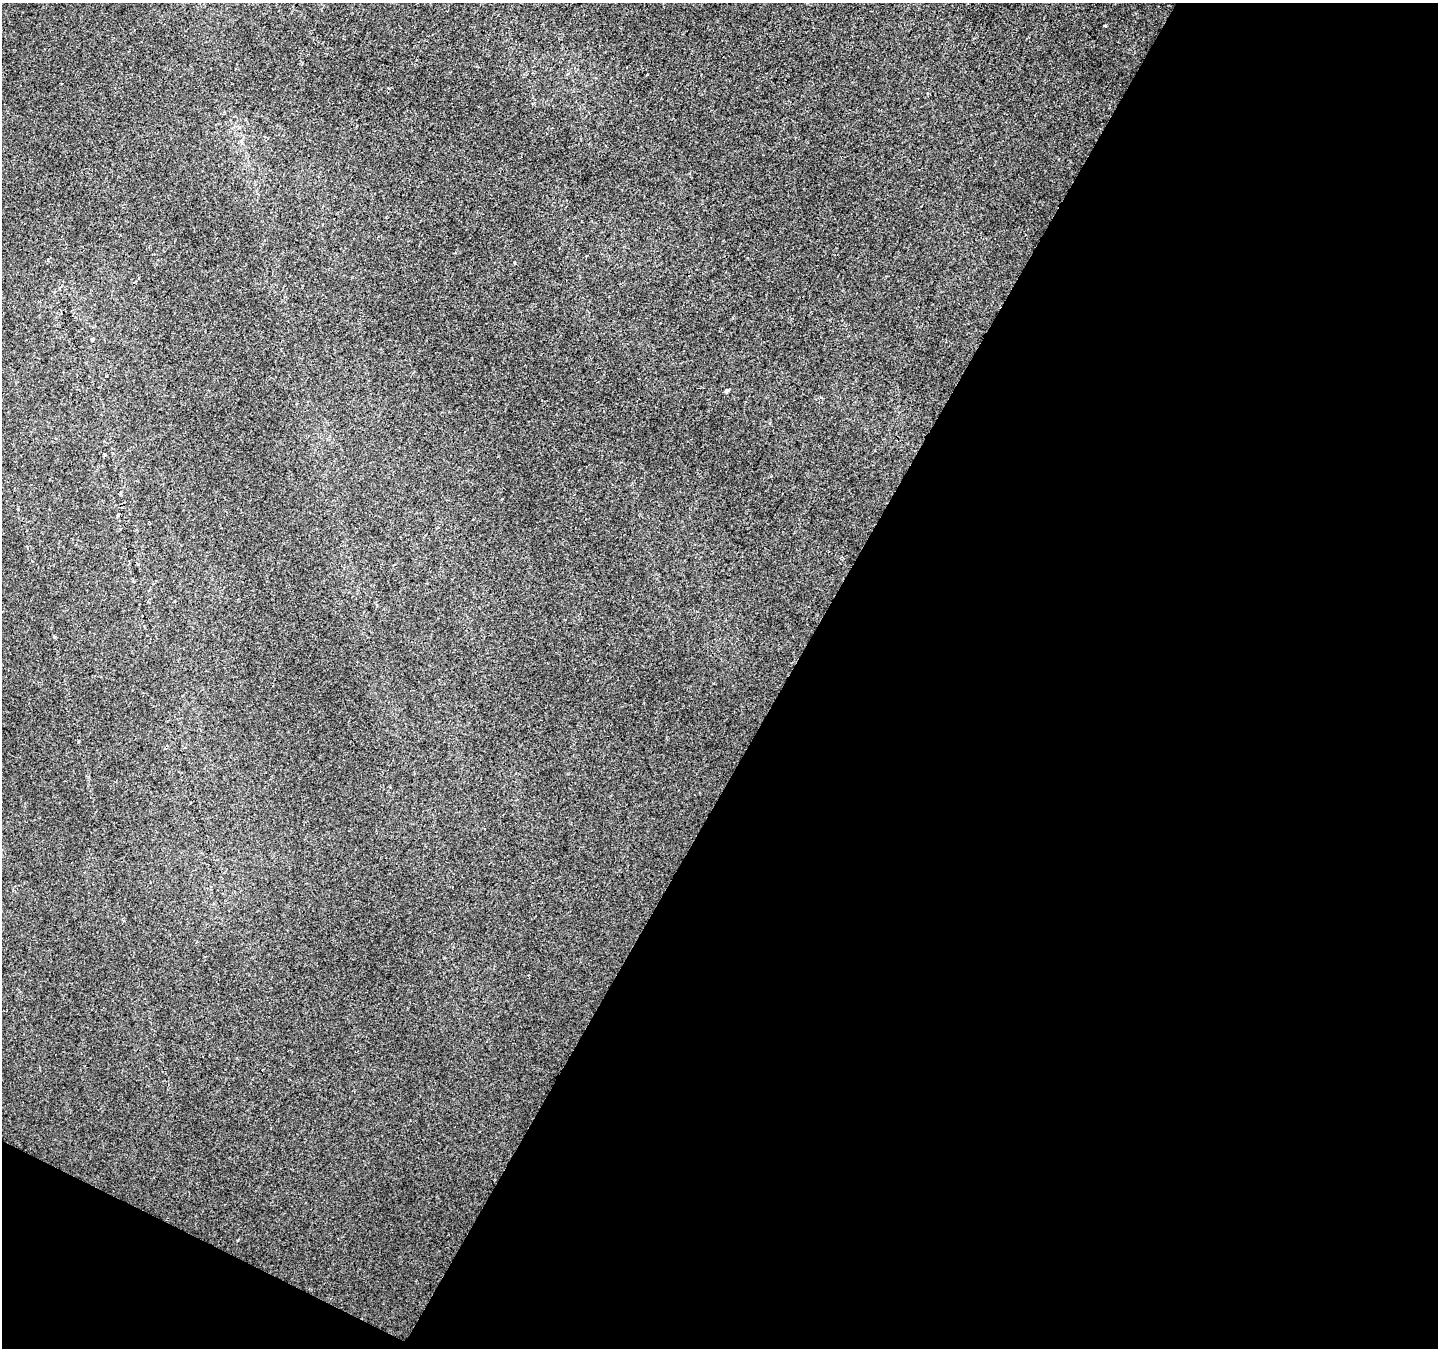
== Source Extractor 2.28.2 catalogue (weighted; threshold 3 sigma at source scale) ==
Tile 4 of 2 x 2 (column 2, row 2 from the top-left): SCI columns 1437-2872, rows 104-1449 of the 2872 x 2916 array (HDU 1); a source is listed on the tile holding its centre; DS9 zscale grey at full resolution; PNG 1440 x 1350 px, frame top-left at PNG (2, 3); no overlay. Shown black and unused: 47% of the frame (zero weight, under 2 of 3 exposures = <1% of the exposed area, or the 3 px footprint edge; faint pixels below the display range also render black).
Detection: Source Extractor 2.28.2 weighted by HDU 2 'WHT'; one run over the whole footprint, this tile lists its part. Background 7.63e-04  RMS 0.0041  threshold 0.0184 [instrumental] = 3 sigma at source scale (4.5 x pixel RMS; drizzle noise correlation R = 1.50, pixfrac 1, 0.0396/0.0396 arcsec/px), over >= 5 px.
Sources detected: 4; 1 cosmic-ray / hot-pixel residue — not listed; the other 3 listed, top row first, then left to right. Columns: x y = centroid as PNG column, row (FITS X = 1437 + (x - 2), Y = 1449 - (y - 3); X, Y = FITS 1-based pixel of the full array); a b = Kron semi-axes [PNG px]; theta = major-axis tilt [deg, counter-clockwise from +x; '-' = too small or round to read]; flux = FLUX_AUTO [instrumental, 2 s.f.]
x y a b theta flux
1105 26 3 3 - 1.2
92 340 4 3 - 1.9
727 390 4 3 - 1.1